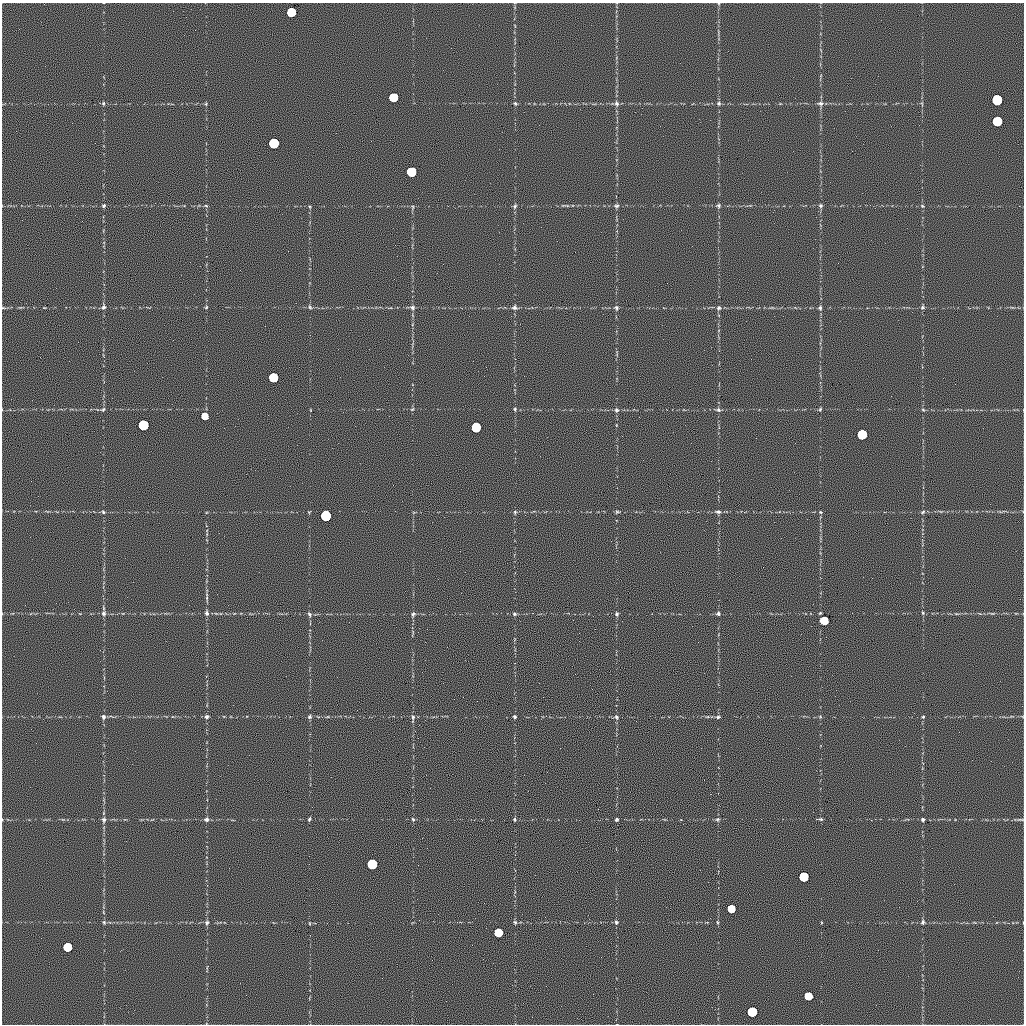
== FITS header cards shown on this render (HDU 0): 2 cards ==
NAXIS1  =                 1022 / length of data axis 1
NAXIS2  =                 1022 / length of data axis 2

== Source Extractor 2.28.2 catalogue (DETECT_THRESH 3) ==
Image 1022 x 1022 px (HDU 0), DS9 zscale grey, 1 PNG px = 1 image px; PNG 1026 x 1026 px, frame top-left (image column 1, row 1022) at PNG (2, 3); no overlay
Background 0.629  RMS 8.5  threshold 25.5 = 3 sigma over >= 5 px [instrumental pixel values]
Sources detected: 91; all 91 listed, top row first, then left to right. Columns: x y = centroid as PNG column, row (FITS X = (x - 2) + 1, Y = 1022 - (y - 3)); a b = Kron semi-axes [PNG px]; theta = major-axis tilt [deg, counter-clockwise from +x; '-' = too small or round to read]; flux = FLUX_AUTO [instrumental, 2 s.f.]
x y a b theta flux
291 12 6 6 - 57000
393 97 6 6 - 56000
997 100 6 6 - 170000
103 103 5 5 - 780
515 103 5 4 - 720
616 103 7 6 - 1500
719 103 5 5 - 970
820 103 8 6 -1 1600
206 104 5 3 - 510
997 121 6 6 - 85000
274 143 6 6 - 140000
411 172 6 6 - 79000
718 205 5 5 - 920
104 206 5 4 - 780
206 206 5 3 - 560
515 206 7 5 71 1100
616 206 7 5 13 1100
821 206 5 5 - 920
922 206 5 4 - 630
413 207 6 3 -72 590
104 307 7 6 - 1200
206 307 5 4 - 540
310 307 6 5 - 840
412 307 7 6 - 1400
922 307 6 5 - 970
3 308 5 3 - 520
514 308 8 6 1 1400
616 308 7 5 -86 1100
719 308 6 6 - 1200
820 308 6 5 - 970
273 377 6 6 - 69000
103 409 6 5 - 860
412 409 5 4 - 600
515 409 5 4 - 650
820 409 5 4 - 710
616 410 7 6 - 1100
718 410 6 6 - 1100
923 410 6 4 -4 620
204 416 5 5 - 13000
143 425 6 6 - 150000
476 427 6 6 - 94000
862 434 6 6 - 96000
103 512 5 4 - 700
515 512 5 4 - 650
617 512 5 3 - 740
718 512 8 5 -6 1300
820 512 4 4 - 610
923 512 7 5 26 880
326 516 6 6 - 180000
207 598 7 3 89 930
104 613 8 6 67 1600
207 613 7 6 - 1400
923 613 5 4 - 600
992 613 6 3 -18 620
309 614 7 5 -65 1000
413 614 7 5 57 1100
514 614 5 4 - 850
617 614 5 4 - 850
718 614 5 4 - 950
824 621 6 5 - 25000
207 716 6 5 - 1000
103 717 7 5 -76 1200
310 717 5 5 - 930
413 717 8 5 -85 1100
515 717 4 4 - 770
616 717 7 5 -61 1000
718 717 5 4 - 830
923 717 4 3 - 530
206 819 7 6 - 1300
309 819 5 3 - 730
413 819 5 4 - 670
514 819 4 3 - 660
616 819 4 3 - 810
717 819 6 4 20 790
821 819 6 4 -19 740
923 819 4 4 - 870
1020 819 10 3 0 940
104 820 7 6 - 1400
372 864 6 6 - 120000
804 877 6 6 - 92000
731 909 5 5 - 25000
104 922 5 4 - 730
207 922 6 5 - 1100
515 922 6 4 -67 800
616 922 6 5 - 1000
717 922 5 3 - 540
923 922 6 5 - 1000
498 932 6 6 - 34000
67 947 6 6 - 48000
808 996 6 5 - 27000
752 1012 6 6 - 96000
At the frame edge (FLAGS 8, measured only in part): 1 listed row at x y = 3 308